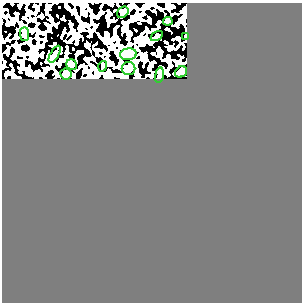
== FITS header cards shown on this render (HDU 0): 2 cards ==
NAXIS1  =                  300
NAXIS2  =                  300

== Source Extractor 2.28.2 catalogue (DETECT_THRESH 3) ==
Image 300 x 300 px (HDU 0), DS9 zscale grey, 1 PNG px = 1 image px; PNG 304 x 304 px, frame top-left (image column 1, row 300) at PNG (2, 3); each listed source drawn as its Kron ellipse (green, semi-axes under 4 px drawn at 4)
Background 0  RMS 0.33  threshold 0.983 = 3 sigma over >= 5 px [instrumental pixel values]
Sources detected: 13; all 13 listed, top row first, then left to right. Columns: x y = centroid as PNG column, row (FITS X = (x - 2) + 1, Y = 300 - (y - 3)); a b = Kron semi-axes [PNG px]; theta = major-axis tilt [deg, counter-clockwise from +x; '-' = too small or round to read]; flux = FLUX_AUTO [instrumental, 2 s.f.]
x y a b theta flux
123 12 6 5 - 35
168 21 5 4 - 77
25 34 7 4 -90 45
157 36 7 4 34 27
186 36 4 3 - 35
55 54 9 4 60 46
128 54 8 6 7 65
71 65 6 5 - 44
103 66 5 3 - 21
128 68 7 6 - 47
181 72 6 5 - 230
66 74 5 5 - 410
159 75 8 4 81 36